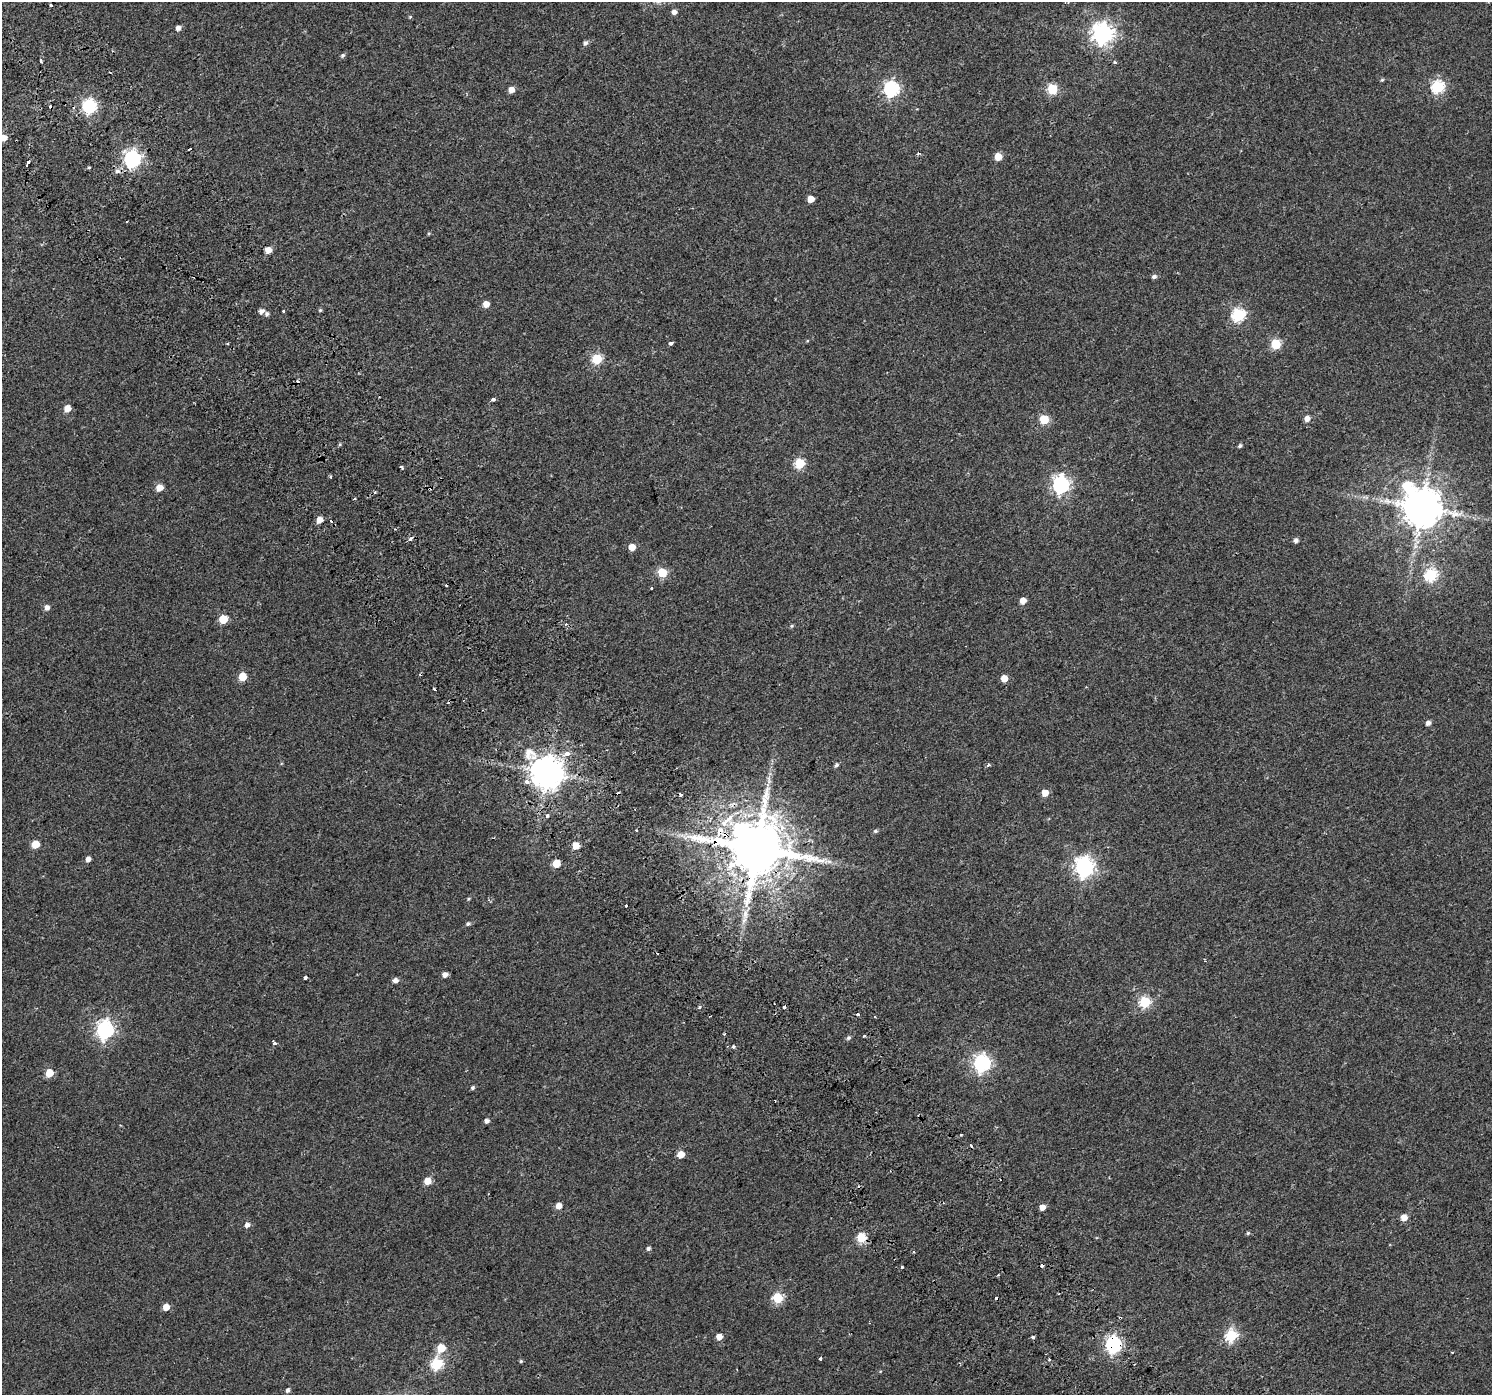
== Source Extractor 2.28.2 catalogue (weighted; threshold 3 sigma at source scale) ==
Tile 11 of 4 x 4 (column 3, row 3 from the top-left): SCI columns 3036-4525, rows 1626-3018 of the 6064 x 5973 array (HDU 1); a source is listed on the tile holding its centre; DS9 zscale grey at full resolution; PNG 1494 x 1397 px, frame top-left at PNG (2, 2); no overlay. Shown black and unused: <1% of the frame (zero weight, under 2 of 3 exposures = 3% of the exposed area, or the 3 px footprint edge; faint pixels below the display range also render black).
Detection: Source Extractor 2.28.2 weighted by HDU 2 'WHT'; one run over the whole footprint, this tile lists its part. Background 0.00307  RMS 0.0036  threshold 0.016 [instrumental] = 3 sigma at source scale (4.5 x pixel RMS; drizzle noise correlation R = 1.50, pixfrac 1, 0.0396/0.0396 arcsec/px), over >= 5 px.
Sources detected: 142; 21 cosmic-ray / hot-pixel residue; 1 long thin detection or spike segment (spike, bleed or trail) — not listed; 1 inside a brighter listed object's ellipse — not listed separately; the other 119 listed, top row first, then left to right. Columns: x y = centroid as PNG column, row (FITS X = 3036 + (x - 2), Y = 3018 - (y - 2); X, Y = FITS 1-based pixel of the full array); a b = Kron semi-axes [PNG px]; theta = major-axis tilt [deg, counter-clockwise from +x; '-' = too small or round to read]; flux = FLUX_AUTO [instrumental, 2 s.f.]
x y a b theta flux
51 5 3 2 - 0.47
674 12 5 5 - 1.4
410 17 5 4 - 0.38
178 28 5 4 - 1.6
1102 34 8 7 - 220
585 43 5 5 - 1.1
343 55 6 5 - 0.69
41 61 4 3 - 2.3
1115 62 5 4 - 0.48
1438 87 6 6 - 42
891 89 7 6 - 81
1052 89 6 5 - 22
511 90 5 5 - 3.4
89 106 8 6 -85 61
3 138 5 5 - 3.7
918 154 4 3 - 0.61
998 156 5 5 - 5.9
132 159 7 7 - 110
28 162 5 3 - 2.7
89 167 3 3 - 2.8
117 171 7 6 - 1.3
811 199 5 5 - 4.8
429 233 5 4 - 0.4
268 250 6 5 - 3.5
1154 276 6 4 23 1.1
486 304 5 5 - 3.6
320 310 4 4 - 0.47
261 311 6 5 - 1.4
283 311 3 2 - 1.1
267 314 5 5 - 0.88
1238 315 6 6 - 48
671 343 4 3 - 1.3
1276 344 5 5 - 20
597 359 5 5 - 23
493 399 3 3 - 6.2
67 409 5 5 - 4.4
1044 419 5 5 - 14
1307 419 6 5 - 2.1
1240 446 5 4 - 0.65
800 463 6 5 - 21
401 467 4 3 - 1.1
331 476 4 3 - 0.48
1061 485 7 7 - 110
159 488 6 5 - 4.4
1421 507 12 11 - 1200
319 520 5 5 - 3.8
1296 540 5 5 - 1.2
632 547 5 5 - 4.2
662 572 5 5 - 17
1431 575 6 6 - 39
651 588 3 2 - 0.35
1023 601 5 5 - 3
47 608 5 5 - 1.7
223 619 5 5 - 11
792 626 5 4 - 0.46
242 677 5 5 - 9.5
1004 678 5 5 - 4.7
435 690 4 2 - 1.7
1428 723 5 5 - 1.5
567 753 5 4 - 3.7
836 765 6 5 - 0.76
989 765 4 3 - 0.88
546 773 10 9 - 710
526 782 4 4 - 2.5
1045 793 5 5 - 4.8
547 816 4 4 - 0.85
875 831 6 5 - 0.63
719 832 12 7 71 3.5
35 844 5 5 - 9.5
575 846 5 5 - 5.9
756 848 18 15 -8 3100
88 859 5 4 - 1.9
556 864 5 5 - 8.4
1084 867 8 7 - 160
468 899 5 4 - 0.39
626 906 3 3 - 2.9
745 914 14 8 86 3
468 924 6 5 - 0.67
445 975 5 4 - 1.9
305 978 4 3 - 2.3
395 980 5 5 - 1.6
1145 1002 6 6 - 28
700 1007 3 3 - 1.7
784 1007 4 3 - 1.8
858 1015 3 3 - 2.5
105 1030 7 7 - 130
724 1034 3 3 - 0.47
864 1036 3 3 - 0.86
848 1038 6 5 - 0.75
274 1043 6 4 -43 1.2
733 1047 4 3 - 0.91
982 1063 7 6 - 100
49 1073 5 5 - 8.2
472 1088 5 4 - 0.62
487 1121 5 5 - 1
961 1135 3 3 - 0.98
681 1155 5 5 - 5.7
427 1181 5 5 - 5.6
558 1206 5 5 - 3.2
1042 1207 5 4 - 2.7
1404 1217 5 5 - 3.4
247 1225 5 5 - 1.5
1248 1233 5 5 - 0.5
861 1237 5 5 - 19
648 1248 5 5 - 0.78
914 1252 4 3 - 0.33
902 1267 3 3 - 0.87
777 1298 5 5 - 24
166 1307 5 5 - 4.4
1120 1318 4 2 - 0.34
1231 1335 6 6 - 39
719 1337 5 5 - 3.2
1113 1344 7 6 - 99
441 1348 5 5 - 10
820 1358 3 3 - 1.3
1049 1359 3 3 - 0.59
521 1361 5 4 - 0.48
437 1364 6 6 - 29
287 1390 5 4 - 0.94
Overlapping masked pixels (flux is a lower limit): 7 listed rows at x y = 319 520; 546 773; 719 832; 756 848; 861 1237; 1120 1318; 1113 1344
Isophote crosses this tile's border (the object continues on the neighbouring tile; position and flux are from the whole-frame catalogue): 1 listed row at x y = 3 138